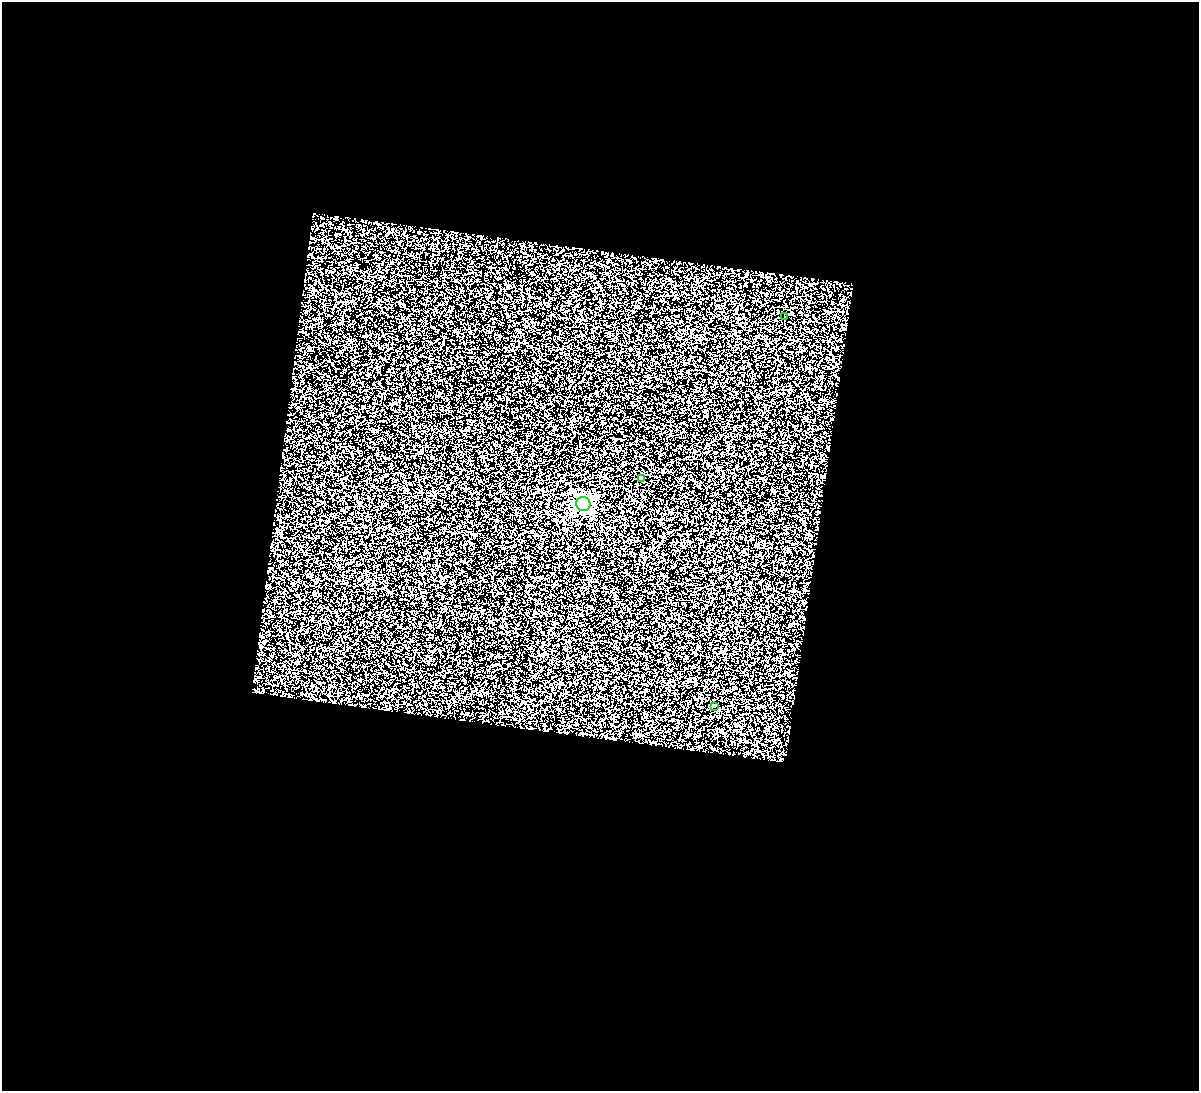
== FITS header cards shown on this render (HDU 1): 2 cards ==
NAXIS1  =                 1197
NAXIS2  =                 1089

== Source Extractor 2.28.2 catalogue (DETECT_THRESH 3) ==
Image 1197 x 1089 px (HDU 1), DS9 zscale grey, 1 PNG px = 1 image px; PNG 1201 x 1093 px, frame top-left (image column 1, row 1089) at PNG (2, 2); each listed source drawn as its Kron ellipse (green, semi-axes under 4 px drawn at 4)
Background 0.475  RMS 1.8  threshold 5.28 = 3 sigma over >= 5 px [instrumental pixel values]
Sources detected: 4; all 4 listed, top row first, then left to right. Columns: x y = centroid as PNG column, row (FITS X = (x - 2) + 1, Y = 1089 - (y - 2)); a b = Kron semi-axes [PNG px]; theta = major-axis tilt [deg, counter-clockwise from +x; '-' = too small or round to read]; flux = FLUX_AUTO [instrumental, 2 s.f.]
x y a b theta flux
785 317 2 2 - 57
641 478 4 3 - 210
583 504 7 7 - 32000
715 706 3 2 - 170